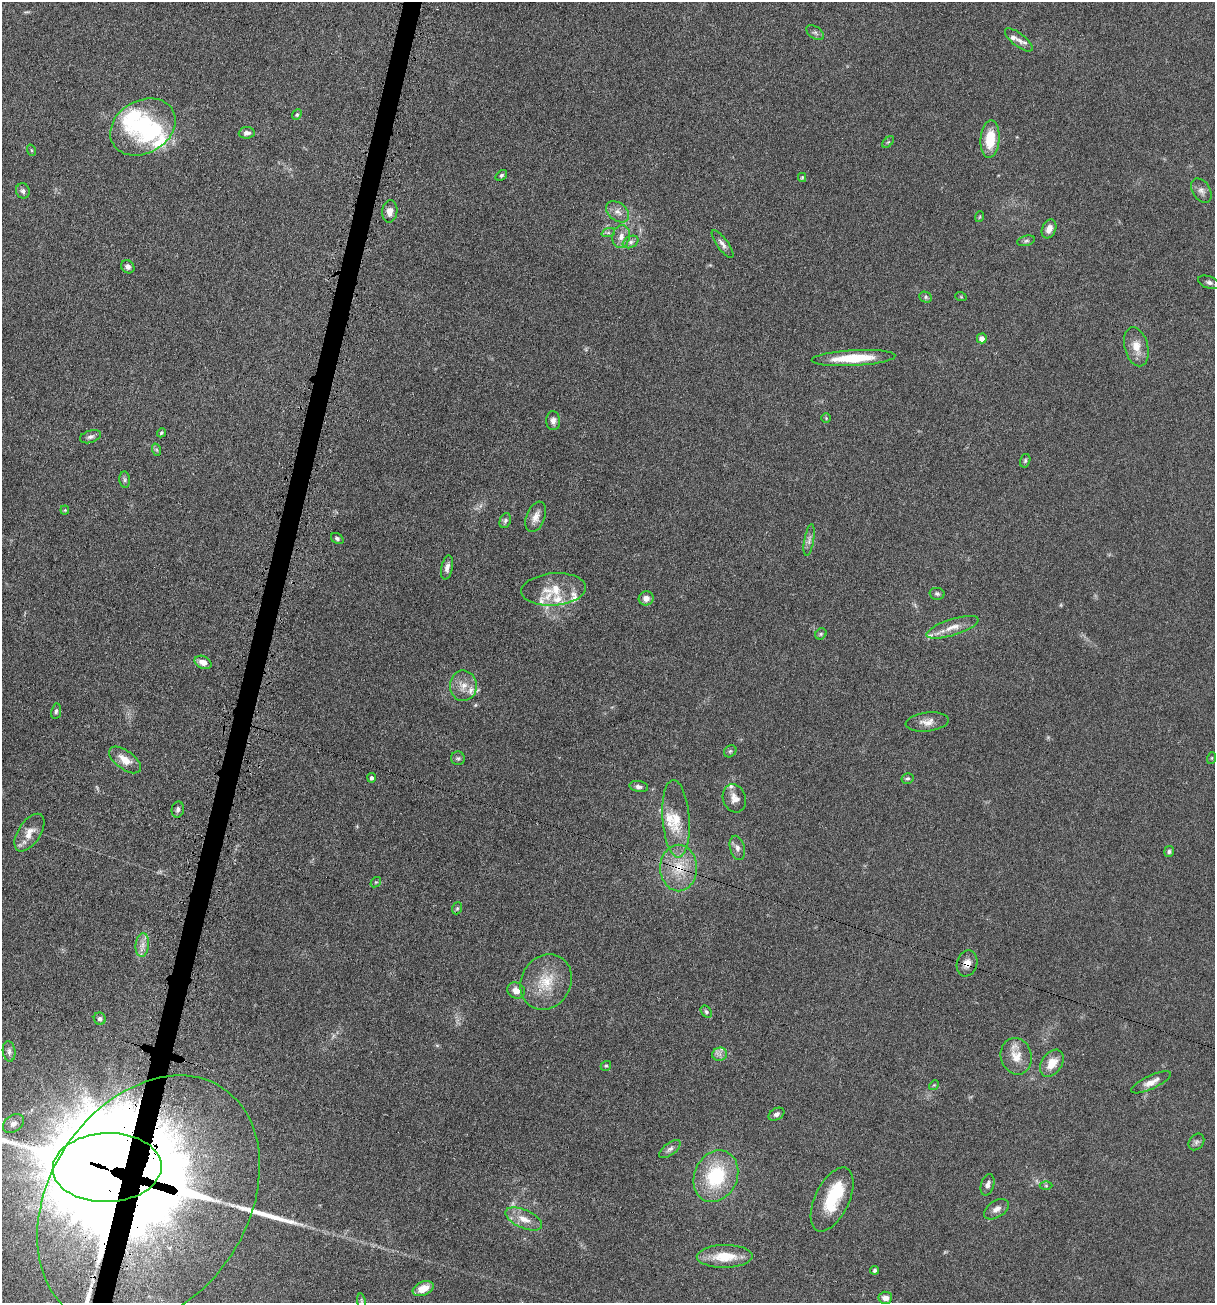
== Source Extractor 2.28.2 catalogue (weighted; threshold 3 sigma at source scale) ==
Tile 7 of 4 x 4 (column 3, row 2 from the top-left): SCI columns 3207-4419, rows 2908-4208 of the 5918 x 5679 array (HDU 1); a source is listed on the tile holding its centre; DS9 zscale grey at full resolution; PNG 1217 x 1305 px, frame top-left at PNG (2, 2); each listed source drawn as its Kron ellipse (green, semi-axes under 4 px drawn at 4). Shown black and unused: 2% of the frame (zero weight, under 4 of 7 exposures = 19% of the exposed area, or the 3 px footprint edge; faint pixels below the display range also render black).
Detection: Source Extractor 2.28.2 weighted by HDU 2 'WHT'; one run over the whole footprint, this tile lists its part. Background 0.111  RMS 0.0057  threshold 0.0234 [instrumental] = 3 sigma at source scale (4.09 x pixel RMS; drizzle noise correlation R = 1.36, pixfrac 0.8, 0.05/0.05 arcsec/px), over >= 5 px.
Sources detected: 115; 2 too faint to see at this stretch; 4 inside a brighter object's white glare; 1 long thin detection or spike segment (spike, bleed or trail) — neither listed nor drawn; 12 inside a brighter listed object's ellipse — not listed separately; the other 96 listed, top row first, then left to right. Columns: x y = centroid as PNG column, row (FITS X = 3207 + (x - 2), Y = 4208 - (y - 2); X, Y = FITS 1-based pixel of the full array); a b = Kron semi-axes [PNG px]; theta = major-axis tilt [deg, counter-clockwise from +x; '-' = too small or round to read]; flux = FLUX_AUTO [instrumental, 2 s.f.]
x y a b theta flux
815 33 10 5 -33 1.2
1019 40 17 6 -39 3
297 115 6 4 50 0.73
143 127 34 26 30 44
247 133 8 5 5 1.8
990 139 19 9 86 14
888 142 7 4 44 0.74
31 150 6 3 -71 0.49
501 175 6 4 39 0.86
802 177 4 4 - 0.5
23 191 7 7 - 1.5
1201 191 13 8 -59 2.5
390 211 11 7 83 3.3
618 212 13 9 -38 3.3
979 217 5 3 - 0.44
1049 229 10 6 66 3.4
608 233 7 4 18 0.88
621 236 12 8 78 3.5
1026 241 9 5 14 1.1
631 242 8 5 27 1.6
722 244 16 5 -53 2.2
128 267 7 6 - 1.6
1209 282 11 6 -19 1.6
926 297 6 5 - 0.81
961 297 6 3 -19 0.45
982 338 5 4 - 3.7
1136 347 20 11 -76 6.4
853 358 42 8 3 18
826 418 5 4 - 0.53
553 421 9 7 -89 2.3
161 433 5 4 - 0.72
90 437 11 6 18 1.6
157 450 6 4 -71 0.73
1025 461 7 5 75 0.86
125 480 8 5 -85 1
65 510 4 4 - 0.48
536 517 16 9 69 4.1
505 521 8 5 69 1.1
337 538 7 5 -33 0.96
809 540 16 5 80 2.3
447 567 12 6 79 2.2
554 589 32 16 5 14
937 594 7 6 - 1.1
646 598 7 7 - 2.9
953 627 27 8 18 5.8
821 634 6 5 - 0.84
203 662 9 6 -25 3.5
463 686 15 13 -88 6
56 711 8 5 81 1.1
927 722 22 9 6 4.5
730 751 7 5 43 0.91
458 758 7 6 - 1.1
1212 758 6 4 71 0.53
125 760 18 9 -37 5.9
372 778 4 4 - 1.4
907 778 6 5 - 0.93
639 787 9 5 -8 1.6
734 798 14 11 -71 3.9
178 809 8 6 77 1.4
676 819 39 13 -86 12
29 833 21 11 57 5.7
737 848 12 7 -74 2.3
1169 851 6 5 - 0.94
679 868 23 18 -89 15
376 882 6 4 41 0.61
457 908 6 5 - 0.74
142 945 12 6 85 2.9
967 963 13 10 72 4
546 982 29 24 60 16
516 991 9 7 -27 3.5
706 1012 7 5 -51 0.95
100 1019 6 6 - 1.6
9 1051 10 6 -82 1.7
720 1054 7 6 - 1.9
1016 1056 18 15 -75 7.9
1052 1063 15 10 55 7.2
606 1066 5 4 - 0.73
1151 1082 21 7 25 4.1
934 1085 5 4 - 0.61
776 1114 8 5 30 1.6
13 1124 11 8 37 3.1
1196 1142 9 7 52 1.4
670 1149 12 6 37 1.8
107 1168 54 34 2 5900
716 1176 27 21 65 32
988 1185 11 6 74 2.1
1046 1186 6 4 0 0.7
832 1199 34 17 64 21
148 1201 135 99 57 2300
996 1209 14 8 33 3.1
524 1219 19 9 -24 5.9
725 1256 28 11 1 14
874 1270 4 3 - 1
423 1289 11 7 23 6.7
885 1298 7 6 - 3.1
361 1302 8 4 -81 0.96
Overlapping masked pixels (flux is a lower limit): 4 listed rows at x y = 679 868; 967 963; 107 1168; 148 1201
Isophote crosses this tile's border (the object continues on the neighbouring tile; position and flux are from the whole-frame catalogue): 2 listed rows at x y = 107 1168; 361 1302